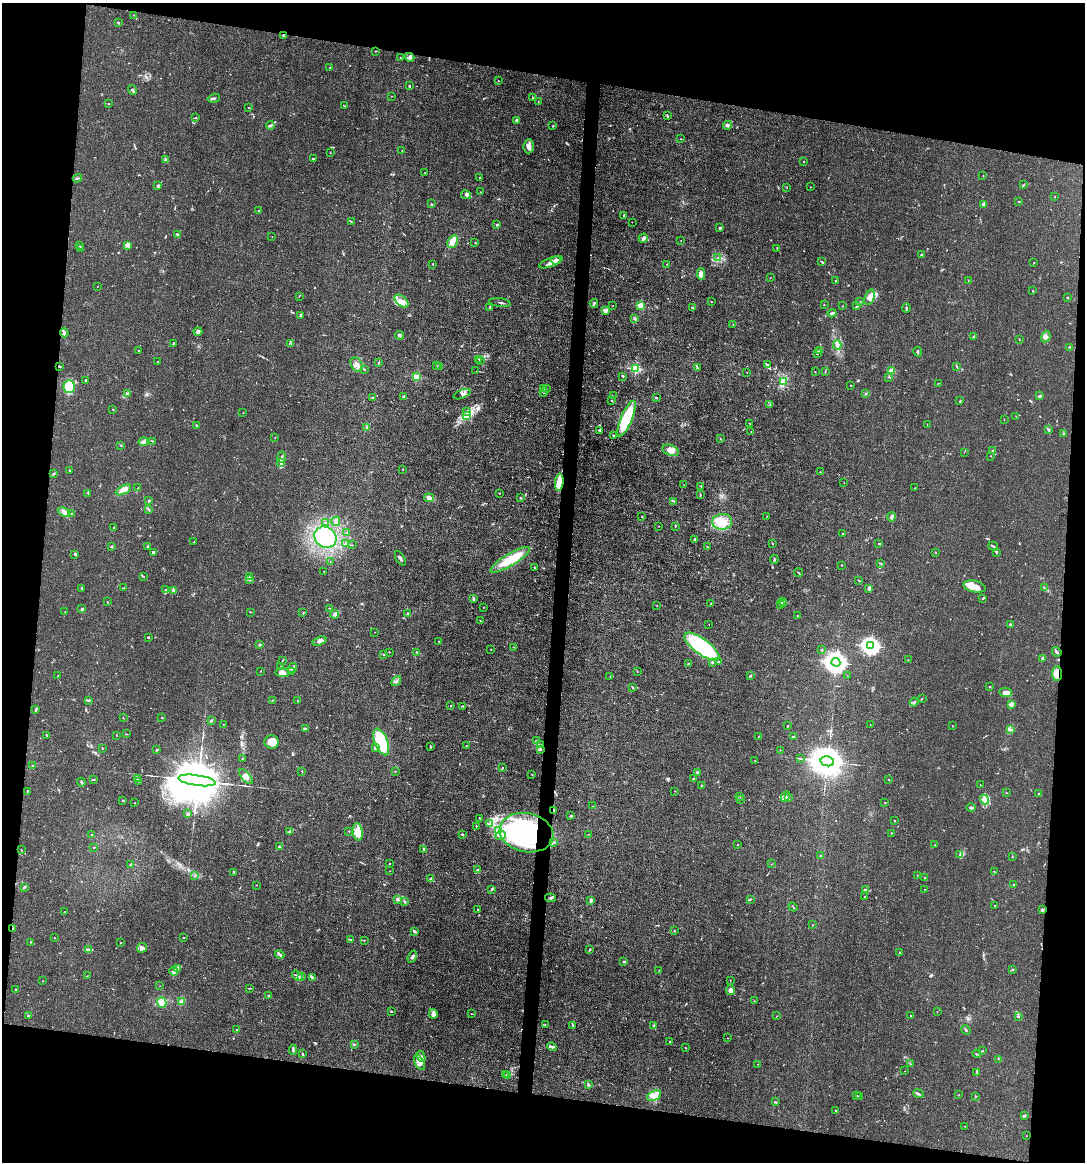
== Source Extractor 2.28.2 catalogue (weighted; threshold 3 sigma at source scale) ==
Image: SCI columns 112-4442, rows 1-4638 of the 4666 x 4638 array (HDU 1 of 3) = the unmasked area's bounding box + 8 px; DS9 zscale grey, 4 x 4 block average (1 PNG px = mean of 4 x 4 image px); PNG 1087 x 1164 px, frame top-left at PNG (2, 3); each listed source drawn as its Kron ellipse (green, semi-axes under 4 px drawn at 4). Shown black and unused: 19% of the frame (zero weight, under 3 of 4 exposures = <1% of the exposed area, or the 3 px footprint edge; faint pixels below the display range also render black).
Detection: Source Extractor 2.28.2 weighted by HDU 2 'WHT'. Background 0.0185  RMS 0.0025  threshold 0.0112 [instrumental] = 3 sigma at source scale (4.5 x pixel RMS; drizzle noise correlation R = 1.50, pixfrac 1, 0.05/0.05 arcsec/px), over >= 5 px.
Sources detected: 681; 1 too faint to see at this stretch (4 x 4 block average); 9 inside a brighter object's white glare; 4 cosmic-ray / hot-pixel residue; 3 long thin detections or spike segments (spike, bleed or trail) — neither listed nor drawn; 21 coinciding with a brighter row at this scale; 52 inside a brighter listed object's ellipse — not listed separately; of the other 591, all 500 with FLUX_AUTO >= 0.391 (the completeness limit of this list) listed and drawn (91 fainter detections not listed), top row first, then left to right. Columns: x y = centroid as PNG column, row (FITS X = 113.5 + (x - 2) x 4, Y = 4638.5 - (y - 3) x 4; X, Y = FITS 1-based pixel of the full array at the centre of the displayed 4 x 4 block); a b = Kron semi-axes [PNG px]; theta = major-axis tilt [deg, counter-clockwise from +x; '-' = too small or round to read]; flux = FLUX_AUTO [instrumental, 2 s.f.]
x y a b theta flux
134 15 2 2 - 0.74
118 23 2 2 - 1.6
283 35 2 2 - 1.2
375 51 2 2 - 0.56
410 57 5 3 - 3.2
400 58 2 2 - 0.73
330 67 2 2 - 0.92
498 81 2 2 - 0.78
409 86 3 2 - 1.4
132 90 5 2 - 2
391 96 2 2 - 0.47
214 98 6 3 16 3
533 98 2 2 - 0.88
538 101 2 2 - 0.5
109 104 2 2 - 1.3
344 106 2 2 - 0.53
248 107 2 2 - 0.61
667 116 3 2 - 1.2
195 118 3 2 - 1.1
516 120 3 2 - 2.1
270 125 4 3 - 2.5
727 125 4 3 - 2.5
553 126 2 2 - 1.4
681 139 2 2 - 0.9
529 146 7 5 86 6.2
402 151 2 2 - 0.46
330 153 2 2 - 0.43
313 159 2 2 - 1.5
166 160 3 2 - 1.3
803 162 2 2 - 0.8
425 172 2 2 - 0.41
983 175 2 2 - 0.42
77 178 5 2 - 1.8
480 178 2 2 - 0.68
1024 184 3 2 - 1
158 186 3 2 - 3.1
787 187 2 2 - 0.4
810 187 2 2 - 0.41
480 192 2 2 - 0.53
466 195 5 3 - 3.6
1055 197 2 2 - 0.71
1019 202 2 2 - 1.5
431 204 2 2 - 0.47
984 204 2 2 - 8.7
258 211 2 2 - 1.1
624 215 2 2 - 1.5
352 222 2 2 - 1
632 222 2 2 - 0.39
497 224 2 2 - 2.1
720 228 3 2 - 1.6
177 234 3 2 - 2.8
272 237 2 2 - 0.4
643 238 5 2 - 5.4
681 240 2 2 - 0.4
453 242 7 5 59 7.3
475 243 2 2 - 0.66
128 245 4 3 - 3.5
79 246 2 2 - 0.56
777 248 2 2 - 0.48
81 249 3 2 - 0.62
921 255 2 2 - 0.97
718 258 2 2 - 0.87
556 260 4 3 - 8.7
551 262 12 3 21 8.3
822 262 3 2 - 1.2
1033 263 2 2 - 0.8
432 264 2 2 - 0.82
667 264 2 2 - 0.56
701 274 5 3 - 11
770 278 2 2 - 0.45
836 280 2 2 - 0.92
968 280 2 2 - 0.5
97 286 2 2 - 0.5
1033 291 2 2 - 0.92
299 296 2 2 - 0.65
870 297 8 4 70 9.1
1067 297 2 2 - 1.8
401 301 8 4 -41 10
711 301 2 2 - 0.54
860 302 2 2 - 0.57
500 303 10 2 -7 2.4
594 303 4 2 - 2.9
612 305 2 2 - 0.54
640 305 2 2 - 49
824 305 2 2 - 0.49
843 306 2 2 - 0.52
857 306 3 2 - 1.2
692 307 3 2 - 1.3
489 308 2 2 - 0.65
906 308 4 2 - 1.7
606 310 2 2 - 11
832 313 4 2 - 2.4
301 315 4 2 - 2.7
635 319 3 2 - 1.3
733 324 2 2 - 0.44
198 331 4 3 - 5.6
64 333 4 3 - 3
400 335 4 2 - 4
973 337 3 2 - 1.3
1046 337 6 4 65 4.9
1019 339 2 2 - 0.85
174 343 2 2 - 2.7
291 343 3 2 - 2.2
837 345 4 3 - 3.7
1070 347 2 2 - 0.61
139 351 2 2 - 0.64
819 351 3 2 - 1.6
918 352 5 2 - 1.5
818 353 3 2 - 1.6
478 359 2 2 - 0.72
480 360 2 2 - 1
157 362 2 2 - 0.46
378 363 3 2 - 1.1
357 365 7 5 -53 7.8
436 365 2 2 - 0.77
767 365 2 2 - 1
59 366 2 2 - 1.5
439 367 2 2 - 2.6
957 367 2 2 - 0.77
697 368 2 2 - 1.2
364 369 3 2 - 1.2
635 369 2 2 - 160
476 371 2 2 - 0.55
815 371 2 2 - 0.49
825 371 2 2 - 0.53
892 371 2 2 - 50
747 372 2 2 - 0.45
623 376 3 2 - 1
416 377 2 2 - 66
889 377 2 2 - 0.62
86 380 3 2 - 2
783 381 3 2 - 1.1
939 383 2 2 - 0.43
851 385 2 2 - 2
69 386 6 5 - 46
544 388 2 2 - 0.53
546 389 2 2 - 1
544 392 4 2 - 2.3
128 394 3 2 - 1.1
462 394 9 4 23 4.5
866 394 2 2 - 0.92
404 396 3 2 - 1.8
613 396 2 2 - 0.44
1040 396 4 2 - 2.9
656 397 2 2 - 2.6
373 398 3 2 - 1.7
612 401 2 2 - 1
960 401 2 2 - 1.3
770 405 2 2 - 0.82
113 409 2 2 - 0.87
467 412 2 2 - 0.53
243 413 2 2 - 0.49
466 416 3 2 - 1.2
1016 417 2 2 - 0.43
627 418 19 5 67 96
1004 420 2 2 - 0.59
749 423 2 2 - 0.81
927 424 2 2 - 0.4
196 426 4 2 - 1.4
366 428 2 2 - 0.57
599 430 3 2 - 1.7
1049 430 2 2 - 3.7
751 432 2 2 - 0.47
1063 433 3 2 - 1.8
614 435 3 2 - 2.1
275 437 2 2 - 0.54
720 438 2 2 - 0.46
153 441 3 2 - 0.79
143 442 4 2 - 2.5
121 445 2 2 - 0.81
671 450 8 5 -22 12
993 451 2 2 - 1.3
964 452 2 2 - 0.53
991 456 2 2 - 0.49
282 457 5 2 - 2.3
281 462 4 3 - 3.6
403 469 2 2 - 0.76
70 470 3 2 - 0.85
820 472 2 2 - 0.7
54 474 3 2 - 1.5
559 482 8 3 85 25
844 483 2 2 - 0.45
684 485 2 2 - 0.43
701 486 3 2 - 1.1
138 488 2 2 - 0.41
914 488 3 2 - 0.78
123 490 8 4 27 9.3
88 493 3 2 - 1
499 493 2 2 - 0.89
700 495 3 2 - 1.1
429 498 5 4 - 4.5
520 498 2 2 - 2.2
149 501 2 2 - 6.9
674 501 2 2 - 1.1
149 509 2 2 - 0.92
64 512 7 4 -23 5.6
72 513 2 2 - 0.53
767 516 2 2 - 0.52
642 517 2 2 - 0.75
892 517 4 3 - 3.1
336 521 5 3 - 3.2
722 522 10 8 5 20
325 523 2 2 - 0.92
659 526 2 2 - 0.42
675 526 3 2 - 0.76
114 527 2 2 - 0.78
347 532 2 2 - 0.66
842 533 2 2 - 0.85
325 537 11 10 - 180
695 539 3 2 - 2.1
194 542 2 2 - 1
345 544 2 2 - 0.99
772 544 2 2 - 0.58
879 544 3 2 - 1.4
352 545 2 2 - 0.45
707 546 2 2 - 0.53
993 546 5 2 - 1.9
111 547 2 2 - 0.84
148 547 3 2 - 0.85
153 552 2 2 - 3.5
935 552 2 2 - 0.75
996 552 3 2 - 1.9
75 554 2 2 - 4.3
400 558 8 2 -61 3
510 560 23 6 31 45
774 560 4 2 - 1.9
330 562 2 2 - 0.55
881 563 2 2 - 0.61
841 565 2 2 - 0.89
534 568 2 2 - 0.78
324 572 2 2 - 0.65
799 573 4 2 - 1.2
143 576 3 2 - 0.9
249 576 2 2 - 0.39
250 580 3 2 - 1.4
859 580 2 2 - 1.7
974 586 11 5 -12 15
82 588 3 2 - 1.3
124 588 2 2 - 1.3
1044 588 2 2 - 0.59
869 589 3 3 - 2.2
166 590 2 2 - 0.65
173 591 3 2 - 3.4
983 598 2 2 - 1.8
473 599 3 2 - 2.8
783 601 3 2 - 1
107 602 2 2 - 1.1
784 603 2 2 - 0.6
710 604 2 2 - 0.49
780 604 2 2 - 0.75
656 605 2 2 - 0.51
483 607 2 2 - 0.82
329 608 2 2 - 0.67
81 609 3 2 - 1.7
65 612 2 2 - 0.58
251 612 2 2 - 0.81
303 613 2 2 - 1.2
335 614 4 3 - 2.9
408 614 3 2 - 2
797 616 3 2 - 0.88
480 620 3 2 - 0.63
1010 624 2 2 - 14
709 625 2 2 - 0.47
374 632 2 2 - 0.56
148 637 2 2 - 5.4
320 641 7 4 18 4.9
439 641 2 2 - 2
259 645 2 2 - 1.9
871 646 3 3 - 670
514 647 2 2 - 0.47
702 647 21 7 -36 120
491 650 2 2 - 0.56
822 650 2 2 - 0.85
389 652 2 2 - 0.43
417 652 2 2 - 1.6
1057 652 5 2 - 3.1
384 655 3 2 - 0.88
1043 658 2 2 - 5.2
282 660 2 2 - 0.68
908 660 2 2 - 0.54
719 661 2 2 - 1.2
712 662 3 2 - 1.8
836 662 4 4 - 1500
688 664 3 2 - 0.81
281 667 3 2 - 1.4
292 668 5 2 - 3.2
260 671 2 2 - 0.47
291 671 2 2 - 0.86
637 671 2 2 - 0.65
282 672 7 4 -6 5.9
1057 674 7 5 87 9.3
750 675 2 2 - 1.4
58 676 2 2 - 0.73
610 676 2 2 - 0.47
848 676 2 2 - 0.44
396 681 6 2 46 2.5
633 687 3 2 - 1.3
989 687 2 2 - 1.5
1006 692 6 4 -8 6.9
922 698 2 2 - 0.46
88 700 4 2 - 1.5
273 700 2 2 - 0.72
298 701 2 2 - 0.54
914 702 4 2 - 2.5
1011 704 4 3 - 3.4
450 706 2 2 - 0.84
462 706 3 2 - 1.4
36 710 3 2 - 1.5
123 718 3 2 - 0.63
162 718 2 2 - 0.71
211 720 3 2 - 1.3
223 724 2 2 - 0.93
870 725 2 2 - 0.5
787 726 2 2 - 0.97
953 726 2 2 - 0.7
306 728 2 2 - 1.1
1010 729 3 2 - 2.4
127 734 3 2 - 0.81
47 735 2 2 - 0.91
117 735 2 2 - 0.41
758 736 2 2 - 0.43
793 737 3 2 - 2.3
536 741 2 2 - 1.5
272 742 7 6 - 14
381 742 14 6 -68 76
541 744 4 2 - 1.9
466 746 2 2 - 0.63
376 747 3 2 - 1.5
430 747 3 2 - 1.3
102 748 2 2 - 0.99
540 749 3 2 - 1.3
157 750 3 2 - 1.5
780 750 2 2 - 0.56
242 759 2 2 - 0.8
800 759 3 2 - 0.76
755 761 2 2 - 0.4
827 761 7 5 -12 5600
33 766 2 2 - 4.7
502 768 3 2 - 0.89
302 771 3 2 - 0.96
395 771 2 2 - 0.6
698 772 3 2 - 2.7
532 775 2 2 - 0.59
246 776 9 3 -49 7
137 778 3 2 - 1.3
694 779 2 2 - 1.8
93 780 2 2 - 0.7
197 780 19 5 -8 24000
888 780 2 2 - 0.48
139 781 2 2 - 0.78
81 782 5 2 - 1.7
980 785 2 2 - 0.85
702 786 3 2 - 1.2
27 791 2 2 - 0.9
675 791 2 2 - 0.54
1006 792 2 2 - 0.39
1038 794 3 2 - 1.1
740 796 2 2 - 0.43
785 796 6 3 65 3.2
788 798 2 2 - 1
123 800 2 2 - 5.1
741 800 2 2 - 0.43
985 800 5 4 - 6.1
135 803 2 2 - 1.4
885 803 4 2 - 0.67
592 806 2 2 - 0.41
971 807 5 2 - 2.5
554 810 3 2 - 2.1
188 814 3 3 - 1.6
571 816 3 2 - 1.7
479 818 3 2 - 0.64
895 820 2 2 - 0.78
489 824 3 2 - 1.6
476 826 2 2 - 1
289 831 3 2 - 1.4
349 831 2 2 - 1
498 831 4 3 - 6.6
358 832 9 5 -81 12
526 833 27 19 -12 170
891 833 2 2 - 0.48
92 834 3 2 - 0.96
462 834 4 2 - 1.3
588 834 2 2 - 0.4
501 836 5 2 - 2.5
554 842 3 2 - 1.8
738 844 2 2 - 0.67
935 845 3 2 - 0.68
94 847 3 2 - 1.4
279 847 3 2 - 1.7
424 849 3 2 - 3
21 850 2 2 - 0.58
959 855 3 2 - 1.2
821 856 2 2 - 0.71
1012 857 2 2 - 0.67
389 864 2 2 - 0.68
771 864 2 2 - 0.44
130 865 3 2 - 1.8
478 870 3 2 - 1.5
390 871 2 2 - 0.41
234 872 4 2 - 1.6
995 872 3 2 - 0.9
917 875 2 2 - 0.59
194 876 2 2 - 0.52
925 877 2 2 - 0.59
430 879 4 2 - 1.6
1013 884 2 2 - 1.5
257 885 2 2 - 0.55
24 887 4 2 - 1.6
924 889 2 2 - 0.41
491 890 3 2 - 1.8
865 890 3 2 - 1.7
864 897 2 2 - 0.74
550 898 5 3 - 2.4
397 899 3 3 - 2.1
750 899 3 2 - 0.92
591 900 4 2 - 4.3
405 902 3 2 - 1.2
994 906 2 2 - 0.81
793 907 5 2 - 1
478 910 2 2 - 1
1043 910 4 2 - 1.5
64 912 2 2 - 1.2
813 925 2 2 - 0.65
13 928 3 2 - 1.1
414 931 4 3 - 2.3
674 931 2 2 - 0.68
55 938 2 2 - 0.61
184 938 2 2 - 1.2
351 940 4 2 - 1.2
364 940 2 2 - 0.47
31 942 2 2 - 0.47
121 943 2 2 - 0.49
142 948 5 4 - 5.3
88 949 4 2 - 2.9
590 950 3 2 - 1.3
899 953 2 2 - 0.97
280 955 5 2 - 4.7
412 957 6 2 68 3
624 961 3 2 - 2.1
177 968 3 2 - 1.9
659 970 2 2 - 0.49
1012 970 3 2 - 1.4
174 971 4 3 - 3
87 976 3 2 - 0.47
297 976 6 3 -35 3.1
302 977 2 2 - 0.7
312 977 3 2 - 2.7
730 980 2 2 - 0.49
43 981 2 2 - 0.5
160 986 2 2 - 0.41
250 988 3 2 - 1.1
16 989 2 2 - 1.1
731 990 5 4 - 5.2
269 996 2 2 - 0.84
754 1001 2 2 - 0.51
162 1002 5 4 - 11
181 1002 4 3 - 4.2
391 1011 3 2 - 1.5
937 1012 2 2 - 0.46
433 1014 5 3 - 7
472 1014 3 2 - 0.6
28 1016 2 2 - 6.2
777 1016 2 2 - 0.44
910 1016 2 2 - 0.64
1019 1016 2 2 - 0.42
545 1024 2 2 - 0.47
573 1025 3 2 - 1.3
654 1026 3 2 - 1.5
236 1029 2 2 - 0.61
966 1030 5 2 - 2.4
728 1038 2 2 - 0.56
669 1041 2 2 - 0.88
354 1044 2 2 - 1.1
552 1047 5 2 - 2.2
685 1048 2 2 - 0.79
293 1050 5 2 - 2.6
983 1051 2 2 - 0.92
302 1054 3 2 - 0.87
977 1054 4 2 - 1.4
421 1056 5 2 - 2.7
998 1059 2 2 - 0.51
419 1062 8 4 -63 7.5
758 1064 2 2 - 0.48
910 1064 2 2 - 0.55
905 1071 2 2 - 0.45
977 1073 3 2 - 1.6
506 1074 2 2 - 0.79
508 1076 2 2 - 0.95
588 1085 2 2 - 3.8
918 1094 5 2 - 3.3
654 1095 7 4 27 9
959 1095 2 2 - 0.44
857 1096 3 2 - 1.3
975 1096 2 2 - 1
860 1097 2 2 - 0.55
775 1102 3 2 - 1
836 1110 2 2 - 1.2
1024 1116 4 2 - 1.8
965 1126 2 2 - 0.41
1026 1136 2 2 - 0.42
Overlapping masked pixels (flux is a lower limit): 7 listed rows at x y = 283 35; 59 366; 559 482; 1057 674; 554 810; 526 833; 13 928
Diffuse or blended objects may show on this block-average render without a row.